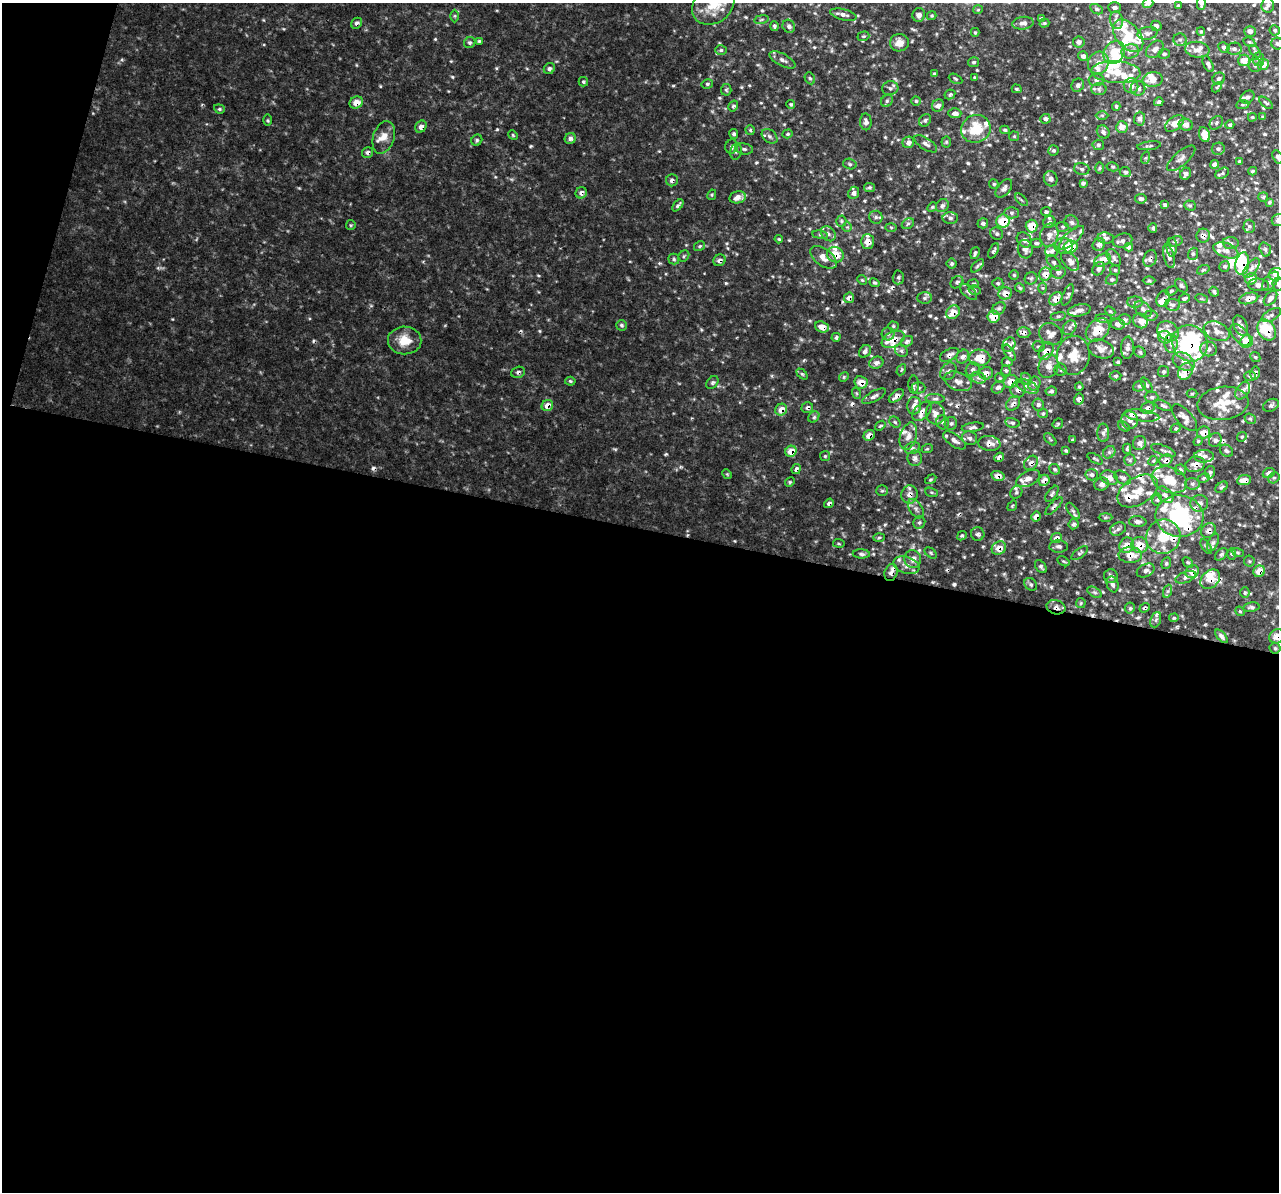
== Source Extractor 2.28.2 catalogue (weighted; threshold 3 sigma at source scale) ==
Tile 13 of 4 x 4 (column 1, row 4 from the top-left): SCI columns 38-1314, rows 378-1567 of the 5159 x 5407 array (HDU 1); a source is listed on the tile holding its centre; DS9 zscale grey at full resolution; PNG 1281 x 1194 px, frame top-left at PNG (2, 3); each listed source drawn as its Kron ellipse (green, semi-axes under 4 px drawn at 4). Shown black and unused: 57% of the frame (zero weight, under 3 of 4 exposures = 4% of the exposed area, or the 3 px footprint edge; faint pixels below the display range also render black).
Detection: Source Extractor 2.28.2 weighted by HDU 2 'WHT'; one run over the whole footprint, this tile lists its part. Background 0.0149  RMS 0.0048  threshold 0.0218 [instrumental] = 3 sigma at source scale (4.5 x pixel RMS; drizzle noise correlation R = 1.50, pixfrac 1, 0.0396/0.0396 arcsec/px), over >= 5 px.
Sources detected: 696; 1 too faint to see at this stretch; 4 inside a brighter object's white glare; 12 cosmic-ray / hot-pixel residue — neither listed nor drawn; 89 inside a brighter listed object's ellipse — not listed separately; of the other 590, all 500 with FLUX_AUTO >= 0.566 (the completeness limit of this list) listed and drawn (90 fainter detections not listed), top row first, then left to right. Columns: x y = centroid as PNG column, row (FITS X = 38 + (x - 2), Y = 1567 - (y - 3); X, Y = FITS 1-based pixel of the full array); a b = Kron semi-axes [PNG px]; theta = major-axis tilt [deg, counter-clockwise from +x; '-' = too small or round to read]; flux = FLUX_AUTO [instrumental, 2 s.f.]
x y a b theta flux
1148 3 5 4 - 2.1
1201 3 6 4 -88 1.7
713 5 23 18 38 12
1268 5 7 6 - 1.5
1178 6 4 4 - 0.81
1114 8 6 5 - 1.4
1097 9 7 4 -27 0.88
978 10 5 4 - 0.59
843 15 13 5 -14 2.3
919 15 7 6 - 2.2
455 16 6 4 90 0.68
932 16 5 4 - 0.62
761 19 7 3 10 0.81
1041 19 4 4 - 0.88
1116 20 9 6 -77 2.2
357 23 6 5 - 1.7
1023 23 11 6 6 2.4
1044 23 5 4 - 0.63
774 26 5 3 - 0.98
789 26 7 6 - 1.5
1156 26 5 5 - 1.4
1275 30 5 5 - 1.1
1201 31 4 4 - 0.6
1250 31 6 5 - 2.8
975 32 4 4 - 0.63
1147 33 10 6 11 1.8
863 36 6 4 18 0.73
1128 36 19 11 -50 14
1180 40 7 6 - 1.2
479 41 4 3 - 0.61
470 42 6 5 - 0.93
1079 42 5 5 - 1.8
1249 42 6 4 -27 0.75
899 43 9 8 - 4.2
1277 44 6 6 - 1
1224 47 6 5 - 1.3
1155 49 10 7 42 2.8
1234 49 7 6 - 1.4
721 50 6 5 - 0.97
1197 50 12 8 -7 3.5
1130 51 9 7 15 2.3
1255 51 7 4 -48 0.83
1114 52 12 10 53 11
1164 54 6 5 - 1.2
1083 56 5 4 - 2.1
1258 59 7 6 - 1.3
782 60 14 6 -28 2
1244 60 6 5 - 6.5
973 62 5 5 - 0.86
1098 63 11 10 - 4.6
1208 64 8 4 -65 1.4
1263 65 6 5 - 5.7
1255 66 6 6 - 1.1
549 69 6 5 - 1.4
1116 72 24 11 -3 13
934 74 4 3 - 0.63
810 78 6 5 - 0.86
975 78 3 3 - 0.62
956 79 7 4 -27 0.82
1219 79 6 6 - 1.3
1096 80 8 6 0 1.5
1153 80 10 7 5 5.9
583 82 5 5 - 0.79
707 84 6 4 14 0.76
1078 85 7 6 - 1.6
1131 86 7 7 - 3.3
1217 87 6 3 45 0.59
890 88 8 7 - 1.5
1138 88 7 7 - 2.4
1017 89 5 4 - 0.78
1099 89 7 6 - 1.3
726 90 6 5 - 0.8
950 94 6 4 29 0.86
1248 97 7 5 36 1.4
887 101 6 5 - 1.1
916 101 4 4 - 0.73
1159 102 5 4 - 0.97
356 103 7 6 - 4.5
1266 103 8 3 -39 0.78
791 104 4 4 - 0.64
938 105 6 5 - 2.1
1243 105 6 3 8 0.64
733 106 6 4 58 1.1
1116 106 4 3 - 0.87
219 109 5 4 - 0.74
955 113 6 5 - 1.9
1102 115 6 4 -1 0.69
1252 117 4 3 - 0.57
1263 117 3 3 - 0.57
1045 119 5 5 - 1.5
1140 119 7 5 88 1.6
268 120 5 3 - 0.57
925 120 7 5 50 1.1
866 122 8 6 -88 2
1175 123 11 6 37 5
1216 123 7 5 47 1.1
1186 125 7 6 - 2.4
1230 125 4 4 - 0.82
421 127 6 5 - 2.5
1122 127 6 6 - 4.5
976 129 15 13 26 14
750 130 5 4 - 0.76
1005 130 5 3 - 0.73
1103 132 7 6 - 1.6
734 134 5 4 - 0.98
788 134 5 4 - 0.69
513 135 5 4 - 0.58
1204 135 8 5 -69 6.7
770 136 9 6 -39 1.5
1014 136 5 4 - 0.62
384 137 17 10 72 4.8
570 138 6 5 - 2
477 140 6 5 - 0.84
908 142 6 5 - 2.2
946 142 5 5 - 0.69
926 144 13 5 -33 2
1098 145 6 5 - 1
1149 146 12 3 7 0.79
732 147 7 6 - 1.6
744 149 9 5 -8 1.2
1218 149 6 6 - 1.3
1053 150 5 5 - 0.83
736 151 8 5 79 1.3
367 152 5 5 - 1.4
1278 157 7 4 -60 1.7
1145 158 6 4 70 0.81
1181 158 18 7 41 2.3
1240 162 4 3 - 1.2
850 164 7 5 -18 0.98
1215 164 4 4 - 1.9
1113 167 6 4 -14 0.74
1100 168 6 4 89 0.72
1082 169 8 5 -15 1.2
1253 171 4 3 - 0.76
1125 172 5 5 - 1.1
1222 173 7 5 28 0.76
1185 174 6 5 - 1.6
1051 179 8 6 -65 1.7
672 180 6 6 - 1.8
1083 183 4 3 - 1.1
994 184 5 4 - 0.57
869 187 5 4 - 0.8
1004 188 11 6 52 2.3
581 193 6 5 - 2.1
854 193 6 5 - 2
712 195 5 4 - 0.59
737 197 8 6 12 3.5
1263 197 5 5 - 0.69
1141 199 6 4 -9 1.2
1021 200 8 3 -45 0.64
1269 202 4 3 - 0.65
678 205 7 3 49 1.2
1165 205 4 4 - 1.2
1190 205 6 5 - 0.78
942 206 7 6 - 1.4
932 207 5 4 - 0.69
1046 212 5 4 - 0.93
1012 213 7 5 -1 1.2
876 217 6 6 - 1.2
950 218 8 6 -1 1.4
1278 220 6 6 - 2.3
841 221 5 5 - 0.76
1003 221 7 6 - 13
1049 222 6 5 - 1
1072 222 7 6 - 1.3
983 223 5 5 - 1
908 224 7 4 29 0.87
351 225 5 4 - 0.65
1032 226 6 6 - 9.7
1249 226 6 5 - 1
847 227 5 5 - 0.68
891 227 6 4 -2 0.58
1063 227 6 5 - 0.74
1153 228 5 4 - 0.83
828 234 8 6 -46 1.5
997 234 6 6 - 1
820 235 8 4 -8 0.85
1049 235 12 9 73 3.5
1203 236 7 6 - 2.6
1071 238 16 6 43 2.7
1106 238 8 5 -6 1.2
779 239 4 3 - 0.57
1024 240 8 6 -40 2.2
867 241 7 6 - 3.8
1123 241 10 6 15 1.5
1176 241 7 5 15 0.87
1036 243 6 4 0 0.91
1231 243 8 6 -4 1.5
1099 244 6 6 - 1.9
700 246 6 4 31 0.87
1064 246 9 8 - 2.8
1071 247 7 6 - 12
1129 247 4 4 - 1.4
1172 247 9 5 -88 1.5
1025 249 9 7 -83 2.3
1265 249 7 5 -73 1.3
1226 250 13 7 -20 2.8
994 251 8 3 65 0.94
1052 251 7 6 - 1.7
975 253 6 3 72 0.85
1193 254 6 5 - 0.92
835 255 8 7 - 7
684 256 6 5 - 0.78
1169 256 12 5 -75 1.8
823 257 15 8 -37 4.2
1114 258 10 6 -57 1.5
1150 258 9 6 69 1.6
674 259 5 5 - 0.85
720 260 6 5 - 2
1102 260 9 5 27 6
1070 261 11 7 -48 2.7
1054 263 9 5 -49 1.1
952 264 5 5 - 0.8
1242 264 11 7 80 31
977 266 8 4 46 0.86
1225 266 5 5 - 0.94
1251 268 11 5 53 2.2
1099 269 7 5 53 1.5
1115 270 5 5 - 0.8
1203 270 6 4 20 0.84
1058 272 7 6 - 1.6
1045 274 6 6 - 4.4
1276 274 7 6 - 3.5
1014 275 5 5 - 0.67
898 277 7 5 88 1
1031 278 6 6 - 0.95
1112 279 6 5 - 0.9
1251 279 6 5 - 4.4
862 280 5 4 - 0.58
1149 280 6 4 0 0.74
1270 281 11 6 50 2.5
957 282 7 5 40 1.3
875 283 5 4 - 0.72
998 283 5 5 - 0.76
974 284 5 4 - 0.69
1278 284 6 6 - 1.2
1258 285 10 6 -4 2.4
1181 286 8 5 -49 1.1
1020 288 5 4 - 0.67
1043 288 5 3 - 0.57
974 290 6 4 -17 0.83
1171 291 6 4 20 0.64
969 292 11 5 -42 1.4
1214 292 5 3 - 0.79
1005 293 7 6 - 4.2
1068 295 11 4 68 1.1
849 298 5 5 - 2.7
925 298 7 6 - 1.2
1249 298 10 5 14 4.4
1270 298 8 5 51 2.1
1056 299 7 5 47 4.9
1163 299 8 6 67 2.3
1184 299 6 4 19 0.99
1202 299 6 4 -18 0.62
1135 302 8 5 0 1.2
1172 305 8 6 -5 1.4
999 308 7 5 40 1.2
1143 309 10 6 -36 1.9
1079 310 12 6 11 2.5
1110 311 5 4 - 0.59
953 312 7 6 - 5.2
1271 315 11 5 28 1.6
1058 316 8 4 9 0.81
1150 316 7 5 2 0.93
993 317 6 6 - 7.4
1104 318 8 4 -4 1.1
1125 319 6 5 - 1.3
1141 321 8 7 - 3.7
1118 324 7 5 -5 1.7
621 325 5 5 - 0.93
1240 325 10 6 -64 2.4
893 326 5 4 - 0.66
822 327 7 5 -19 4.1
1070 328 8 6 57 1.4
1098 330 13 10 44 9.8
1267 330 11 8 -57 16
1168 331 11 9 -34 4.3
1217 331 14 9 -24 3.8
1024 333 7 5 -3 1.8
888 334 6 6 - 1.3
1051 334 12 10 -31 4
1240 335 13 7 -48 2.3
836 337 4 4 - 0.94
1165 337 7 6 - 6.3
893 339 12 7 24 9.3
405 340 17 14 -1 9
907 341 7 5 35 1.4
1247 341 6 6 - 11
1171 343 9 6 -86 2.1
1190 343 18 17 - 63
1009 345 8 6 60 1.5
1039 346 6 5 - 0.78
1127 348 11 6 87 2
1101 349 13 9 -18 3.6
1208 349 8 7 - 2
865 351 7 5 55 1.5
901 351 7 5 -44 1.1
1046 351 9 6 60 4.9
1140 352 6 5 - 0.86
1009 353 9 4 -59 1.1
949 355 10 5 29 2.4
1073 355 19 16 83 9.6
963 357 7 6 - 2.3
1255 357 5 4 - 0.67
980 358 11 8 -1 8.9
1007 362 5 4 - 0.8
1118 362 3 3 - 0.67
1184 362 12 8 -30 3.9
876 363 7 6 - 2
1048 366 12 9 69 4
973 369 7 6 - 1.3
901 370 6 3 61 0.62
1061 370 6 6 - 0.99
948 371 9 7 55 1.6
1006 371 5 4 - 0.79
1186 371 9 6 57 4.7
518 372 7 5 18 1.2
1163 372 5 5 - 0.87
986 373 7 6 - 2.6
1255 373 6 5 - 1.6
802 374 6 4 -44 0.68
1115 376 6 4 2 0.71
1250 376 6 4 1 0.97
844 377 5 4 - 0.7
978 378 7 5 -19 1.5
1000 378 5 4 - 0.63
1026 379 6 4 -60 0.85
570 381 5 4 - 0.73
958 381 14 9 -21 3.2
712 382 7 5 51 1
861 382 6 6 - 5.4
1011 382 7 6 - 5.2
1034 383 7 6 - 1.6
914 385 9 5 -89 1.1
1147 385 8 4 -55 0.77
1027 386 12 6 -24 2.2
1139 386 6 5 - 0.85
998 387 7 5 38 1.6
1079 387 4 3 - 0.66
919 388 7 5 1 1.1
1018 389 8 7 - 2.5
1051 391 6 4 5 0.94
1243 391 9 6 59 2.2
856 393 6 3 -71 0.57
1192 394 5 3 - 0.59
874 396 13 5 27 1.7
896 396 9 5 38 2.6
1152 397 7 5 0 1.1
935 399 9 4 -3 1.3
1079 399 5 5 - 1.8
1013 403 8 6 48 1.9
1223 403 26 16 7 11
1038 404 6 5 - 1.2
1271 405 8 6 28 1.2
547 406 6 5 - 4.1
914 406 9 7 87 3.5
1163 406 9 4 -24 0.96
807 407 6 5 - 1.4
1148 408 7 5 16 1.9
781 410 6 5 - 5.1
922 411 11 7 44 2.4
935 413 11 9 -75 3.6
1043 414 5 4 - 0.57
1142 415 17 5 -8 2.2
814 417 6 5 - 0.91
1184 417 17 7 -48 2.9
1250 419 6 5 - 0.81
1130 420 8 8 - 2.4
895 422 6 5 - 0.81
943 422 7 6 - 1.1
951 423 6 6 - 1.2
1012 423 7 4 -12 0.95
1058 424 6 4 46 0.61
880 426 6 3 39 0.7
1124 426 6 4 -37 0.74
973 427 11 4 9 1.3
1176 428 5 4 - 0.65
1204 432 6 6 - 4.6
1103 433 9 6 -89 1.5
869 435 6 5 - 3.9
908 436 14 8 73 3.8
1242 437 5 4 - 0.68
970 438 8 6 -19 1.4
1050 439 7 3 -45 0.59
954 440 13 6 -34 2.5
1073 440 3 3 - 0.58
1215 440 7 6 - 1.3
1198 441 5 4 - 0.6
989 443 11 7 -6 3
1139 443 7 6 - 2.4
912 448 8 5 20 1.3
927 449 6 3 18 0.57
1127 449 5 4 - 0.69
1066 450 3 3 - 0.57
1163 450 13 5 -21 1.3
791 451 6 5 - 6.3
1226 451 7 5 -34 1.2
1109 452 7 5 45 1.2
825 456 5 5 - 0.67
1204 456 10 6 -2 2.2
999 457 5 4 - 1.7
915 458 8 7 - 1.8
1095 459 8 3 -31 0.68
1130 460 6 5 - 0.99
1166 460 7 5 30 3
1153 461 5 4 - 0.59
1031 463 8 6 49 2.1
1195 464 10 7 14 3.4
796 469 5 4 - 1.7
1055 469 6 4 -42 0.76
1180 470 5 5 - 0.99
1210 472 6 5 - 0.95
1269 473 6 5 - 2.4
727 474 5 4 - 0.59
1092 475 6 5 - 1.4
998 476 7 5 -16 3.3
1028 478 13 7 28 3.1
1109 478 9 6 -24 2.7
1123 478 9 6 -33 1.3
1204 478 6 4 27 0.87
1274 478 6 5 - 0.95
931 479 6 3 30 0.61
1044 480 6 5 - 3.1
1169 480 18 12 -20 11
1244 480 7 5 7 4.5
790 482 5 4 - 0.67
1102 484 7 6 - 1.8
1192 484 7 5 -3 1.2
1222 487 7 4 36 0.94
882 491 6 5 - 0.81
1138 491 22 13 31 8.2
932 492 7 4 -19 0.66
1016 492 7 5 47 1.1
909 494 9 8 - 3.1
1052 494 9 4 55 0.99
1165 495 10 6 -44 2
1157 500 6 4 75 0.95
829 503 5 4 - 1.3
1199 503 9 8 - 2.4
1012 506 6 3 55 0.57
1054 506 12 4 45 1.2
916 509 11 6 -56 2
1073 511 9 4 -55 1.1
1180 516 24 21 -6 40
1036 517 5 4 - 3.5
1105 517 7 3 0 0.68
919 522 6 6 - 1
1138 522 9 5 -3 1.6
1074 524 5 4 - 1.1
1118 529 8 6 28 1.3
1208 531 8 6 49 2.6
978 534 7 6 - 1.6
962 536 5 4 - 0.75
879 537 6 4 2 0.65
1163 537 17 17 - 14
1056 538 6 5 - 2.6
839 543 5 3 - 0.6
1213 543 9 5 65 1.3
1127 545 8 7 - 5.2
1139 545 8 8 - 7.3
1059 546 9 6 -1 1.5
1206 547 8 4 -56 0.88
999 548 7 6 - 4.5
1238 552 6 4 -19 0.69
931 553 7 4 -37 0.76
1080 553 10 4 38 1
861 554 8 4 -2 1.1
1221 554 7 5 45 1.1
1232 554 6 4 -88 0.66
1130 555 11 8 -1 5.5
913 559 9 8 - 3.2
1063 561 6 4 -30 0.61
1249 561 6 5 - 0.81
1188 562 6 4 -45 0.74
1166 563 6 4 69 0.75
906 565 13 8 -18 3.6
1041 567 7 5 -52 1
1146 570 9 6 26 1.6
1259 571 6 5 - 6
1192 572 7 6 - 4.4
891 573 9 6 71 2.2
1111 576 7 7 - 1.4
1186 577 11 5 20 1.8
1210 579 11 8 43 4.9
1031 584 7 5 -46 1
1113 584 8 5 -71 1.5
1168 591 7 4 71 0.97
1094 592 8 4 -30 1
1245 592 5 4 - 0.76
1081 603 5 4 - 0.62
1056 607 9 7 -15 2.7
1251 607 8 4 9 1.1
1130 608 5 5 - 0.86
1145 608 5 4 - 0.79
1240 611 5 4 - 0.61
1174 618 5 4 - 0.59
1156 620 8 5 69 1.3
1221 636 8 4 -49 1.3
1277 636 8 7 - 4.8
1275 648 5 5 - 0.78
Overlapping masked pixels (flux is a lower limit): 86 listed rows (the first 20) at x y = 357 23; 356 103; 421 127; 367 152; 672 180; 581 193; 1003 221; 1032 226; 1203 236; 867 241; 1071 247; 835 255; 1150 258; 720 260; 1102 260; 1242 264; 1045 274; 1276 274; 1251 279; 1005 293
Isophote crosses this tile's border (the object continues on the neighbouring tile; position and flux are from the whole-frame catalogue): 9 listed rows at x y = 1148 3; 1201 3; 713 5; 1277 44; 1278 157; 1278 220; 1276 274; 1278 284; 1277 636
Unlisted compact peaks at least as high as the median listed source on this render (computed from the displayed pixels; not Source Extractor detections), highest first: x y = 849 106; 1051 587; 615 449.